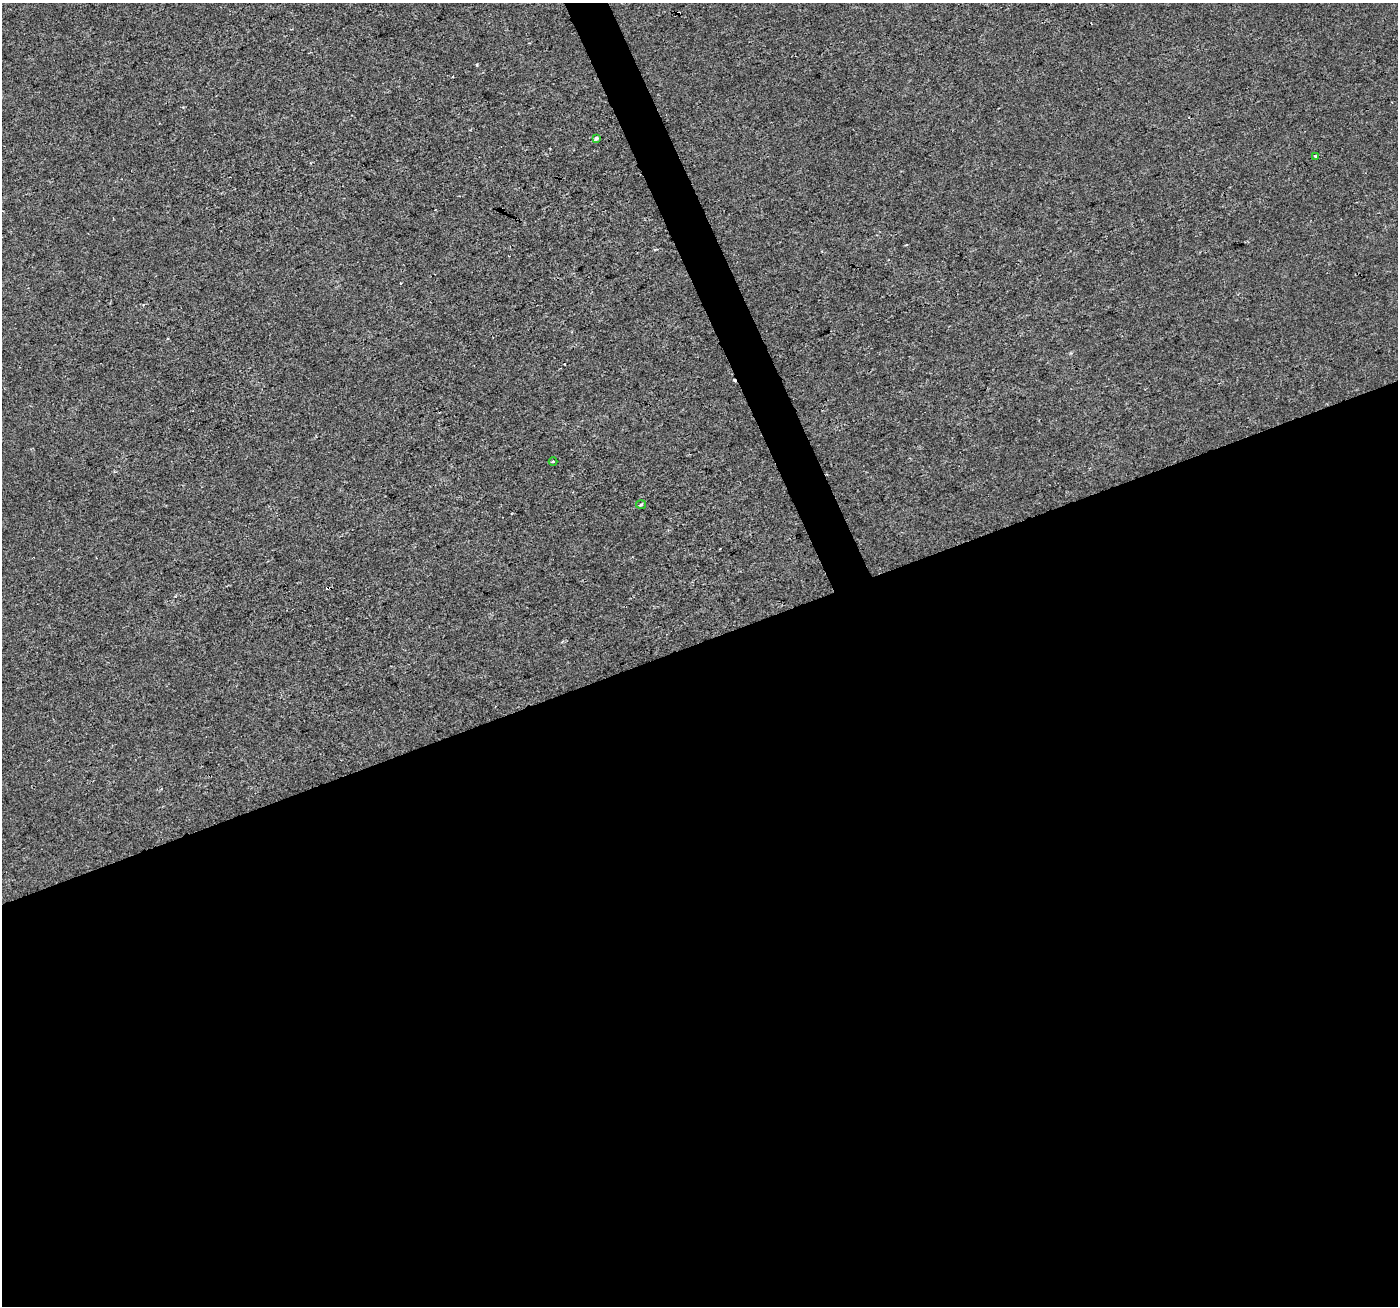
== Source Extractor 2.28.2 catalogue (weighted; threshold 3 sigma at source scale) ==
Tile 15 of 4 x 4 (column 3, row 4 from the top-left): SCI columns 2793-4188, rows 139-1442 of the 5583 x 5434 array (HDU 1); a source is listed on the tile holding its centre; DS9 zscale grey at full resolution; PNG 1400 x 1308 px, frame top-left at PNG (2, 3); each listed source drawn as its Kron ellipse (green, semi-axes under 4 px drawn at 4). Shown black and unused: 52% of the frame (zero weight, under 2 of 3 exposures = <1% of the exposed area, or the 3 px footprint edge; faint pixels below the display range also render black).
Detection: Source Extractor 2.28.2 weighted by HDU 2 'WHT'; one run over the whole footprint, this tile lists its part. Background -2.91e-04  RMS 0.0028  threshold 0.0126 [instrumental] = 3 sigma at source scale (4.5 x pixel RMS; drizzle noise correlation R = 1.50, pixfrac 1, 0.0396/0.0396 arcsec/px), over >= 5 px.
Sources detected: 8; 4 cosmic-ray / hot-pixel residue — neither listed nor drawn; the other 4 listed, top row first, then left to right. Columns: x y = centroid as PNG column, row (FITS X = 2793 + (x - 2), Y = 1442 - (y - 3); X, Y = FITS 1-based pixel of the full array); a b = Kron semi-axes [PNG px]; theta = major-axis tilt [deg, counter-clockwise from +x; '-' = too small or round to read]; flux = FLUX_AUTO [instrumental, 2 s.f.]
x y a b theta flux
596 138 3 3 - 2
1316 156 4 3 - 4.2
553 462 4 3 - 0.3
641 505 5 3 - 0.31